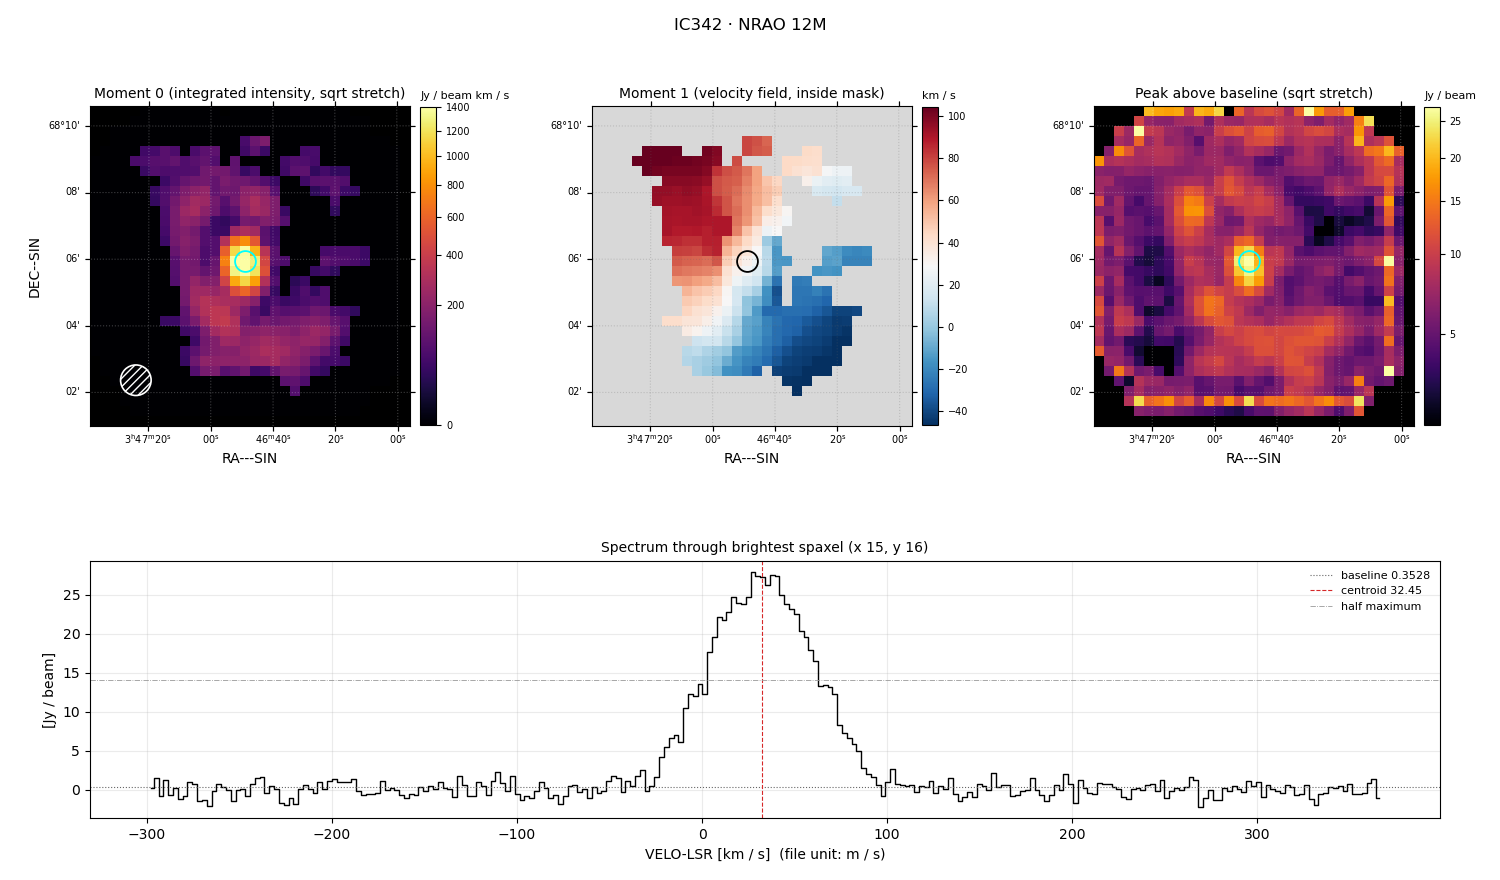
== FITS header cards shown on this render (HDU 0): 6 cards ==
OBJECT  = 'IC342   '  /
TELESCOP= 'NRAO 12M'  /
BUNIT   = 'JY/BEAM '  /
CTYPE1  = 'RA---SIN'  /
CTYPE2  = 'DEC--SIN'  /
CTYPE3  = 'VELO-LSR'  /

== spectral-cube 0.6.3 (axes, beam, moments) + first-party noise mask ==
SpectralCube HDU 0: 256 channels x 32 x 32 spaxels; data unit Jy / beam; figure title: IC342 · NRAO 12M
Units: BUNIT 'JY/BEAM' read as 'Jy/beam' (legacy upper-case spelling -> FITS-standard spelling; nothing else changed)
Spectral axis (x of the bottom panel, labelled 'VELO-LSR [km / s]  (file unit: m / s)'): -298 .. 366 km / s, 256 channels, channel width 2.6 km / s
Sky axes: RA---SIN/DEC--SIN; field 9.6' x 9.6' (18 arcsec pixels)
Beam (drawn as the hatched ellipse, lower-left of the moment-0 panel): BMAJ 55 arcsec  BMIN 55 arcsec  BPA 0 deg
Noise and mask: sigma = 1.2 Jy / beam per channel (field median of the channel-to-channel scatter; agrees with the line-free scatter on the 473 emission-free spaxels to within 19%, no correlation factor applied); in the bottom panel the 216 channels outside the line scatter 0.98 Jy / beam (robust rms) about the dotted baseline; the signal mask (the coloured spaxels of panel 2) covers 34% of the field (4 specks smaller than half a beam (5.3 px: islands under 6 px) dropped from it)
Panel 1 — Moment 0 (line voxels x channel width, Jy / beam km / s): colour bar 0 .. 1400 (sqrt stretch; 0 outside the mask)
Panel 2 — Moment 1 (intensity-weighted velocity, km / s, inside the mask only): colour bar -47 .. 104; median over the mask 30
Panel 3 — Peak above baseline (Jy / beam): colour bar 3.01 .. 27.1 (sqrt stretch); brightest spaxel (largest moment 0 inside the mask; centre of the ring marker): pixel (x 15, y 16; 0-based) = FK5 03h46m50s +68d06m00s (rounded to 5 s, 20 arcsec steps: no finer than the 18 arcsec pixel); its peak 27.5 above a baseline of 0.3528
Panel 4 — spectrum at that spaxel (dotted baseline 0.3528 Jy / beam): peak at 27 km / s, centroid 32.45 km / s (red dashed line; intensity-weighted over the run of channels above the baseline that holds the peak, -28 .. 96 km / s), W50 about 60 km / s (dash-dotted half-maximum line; edge to edge of the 23 channels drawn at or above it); detected line -21 .. 83 km / s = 40 of 256 channels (16%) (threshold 4 sigma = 4.7 Jy / beam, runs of >= 3 channels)